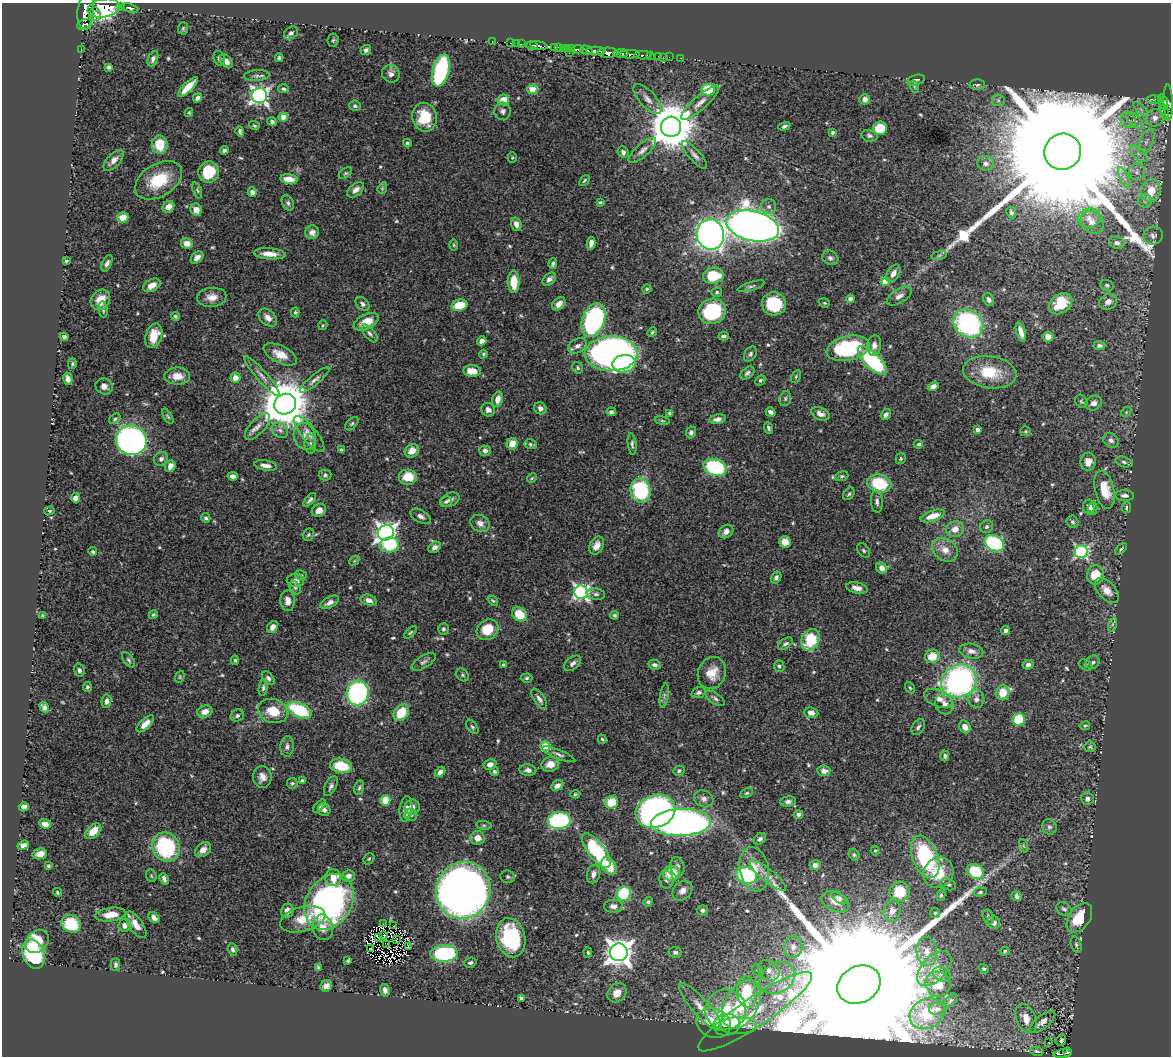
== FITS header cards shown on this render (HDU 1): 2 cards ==
NAXIS1  =                 1169
NAXIS2  =                 1054

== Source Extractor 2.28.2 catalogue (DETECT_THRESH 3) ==
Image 1169 x 1054 px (HDU 1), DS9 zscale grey, 1 PNG px = 1 image px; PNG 1173 x 1058 px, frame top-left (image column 1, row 1054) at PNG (2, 3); each listed source drawn as its Kron ellipse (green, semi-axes under 4 px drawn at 4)
Background 0.634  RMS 0.014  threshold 0.0432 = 3 sigma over >= 5 px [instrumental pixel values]
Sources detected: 581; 4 with non-positive FLUX_AUTO (blend fragments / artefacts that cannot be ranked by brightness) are neither listed nor drawn; of the other 577, the 500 brightest by FLUX_AUTO listed and drawn (77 fainter detections omitted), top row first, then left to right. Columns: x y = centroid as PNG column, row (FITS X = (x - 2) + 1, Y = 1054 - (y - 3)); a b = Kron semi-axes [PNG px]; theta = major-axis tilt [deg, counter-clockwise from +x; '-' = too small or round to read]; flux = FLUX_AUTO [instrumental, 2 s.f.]
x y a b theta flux
120 7 3 2 - 52
103 8 16 9 11 2300
130 8 8 4 -16 1.9
86 11 18 8 83 1800
95 14 7 5 -87 340
85 25 8 5 22 210
183 28 6 5 - 1.6
291 33 7 6 - 3.7
333 40 7 5 83 1.8
492 41 2 2 - 7.3
510 43 3 2 - 13
517 43 3 3 - 42
521 44 2 2 - 14
532 45 6 3 -6 49
539 46 9 3 -12 300
555 47 3 2 - 60
559 48 4 2 - 31
563 48 3 2 - 19
567 49 3 3 - 68
571 49 3 3 - 110
577 49 6 3 6 180
81 50 2 2 - 4.2
366 50 5 5 - 2.8
586 50 6 3 -16 110
596 51 9 3 -2 370
569 53 2 2 - 6.9
608 53 10 5 -1 890
621 53 8 3 2 240
630 54 10 4 1 500
643 55 8 3 2 100
650 55 3 3 - 53
659 56 3 3 - 40
663 57 2 2 - 7.8
669 57 2 2 - 11
219 58 7 5 -74 2.4
279 58 4 4 - 1.8
681 58 3 2 - 15
153 59 8 5 67 3.1
226 61 8 5 -51 5.4
109 67 4 4 - 2.4
441 71 16 8 75 110
391 74 9 8 - 5.2
257 76 12 5 4 3.3
916 80 9 5 16 2.8
977 85 8 5 2 2.3
188 87 13 4 45 19
915 87 6 4 -71 1.6
284 89 5 4 - 2.2
532 89 5 5 - 33
708 90 6 6 - 40
259 96 8 7 - 350
197 98 5 4 - 3.5
647 99 19 8 -48 7.2
865 99 5 5 - 5.3
1153 99 7 3 1 180
1158 99 3 3 - 93
503 100 6 5 - 16
998 100 6 6 - 2.4
1163 102 8 4 -70 200
1168 102 18 4 -88 370
700 103 25 6 41 9.4
355 106 6 5 - 1.9
1141 109 9 3 -45 2.4
503 111 8 8 - 3.3
1164 111 9 4 -72 140
189 112 4 3 - 1.3
283 117 4 4 - 11
425 117 14 12 -78 33
1155 118 9 8 - 7
1128 120 8 7 - 5.5
1135 121 11 5 -44 5.3
272 122 5 4 - 3.2
254 125 5 3 - 1.2
784 126 6 3 18 2.1
671 127 10 10 - 4500
880 128 7 6 - 31
240 131 5 3 - 2
833 132 4 3 - 2.5
869 136 8 6 -13 2.5
1146 142 14 6 67 6.5
407 143 4 3 - 1.7
160 145 9 7 -89 27
224 150 4 4 - 2.4
642 150 17 6 41 5.5
623 152 6 5 - 3.5
1063 152 18 18 - 110000
1139 154 11 5 -44 4.9
694 155 17 6 -48 4.8
512 158 5 4 - 1.3
114 160 13 6 47 5.9
986 163 8 7 - 5.9
209 172 10 10 - 44
1137 172 8 8 - 4.9
345 173 7 4 37 1.8
1124 177 11 4 -67 4.3
289 179 8 5 -9 15
159 180 26 16 32 39
584 180 6 3 49 1.4
382 188 6 4 70 1.3
197 190 8 4 -71 1.8
356 190 10 6 39 5
1151 191 11 9 72 18
252 192 4 4 - 5.7
1145 201 6 6 - 3
600 202 4 3 - 1.5
288 203 8 5 -63 2.5
769 206 7 7 - 3.9
168 207 6 5 - 7.8
196 210 6 5 - 8
1011 213 6 4 -65 2.4
123 217 6 5 - 14
1089 218 11 9 13 9.2
1092 222 12 10 -41 9.5
516 224 7 5 -71 6.4
753 226 27 14 -13 1100
312 232 7 6 - 4.4
710 234 15 13 -79 540
1153 236 10 9 - 3.8
187 243 6 5 - 9
591 243 6 4 78 5.9
1117 243 8 6 -15 3.6
454 245 6 4 -89 1.3
270 254 16 5 -4 11
939 255 8 4 9 1.6
197 257 7 5 42 5.8
830 258 8 7 - 3.3
66 261 4 3 - 1.7
107 263 9 5 64 3.4
553 264 5 3 - 2.3
893 273 10 6 59 5.8
713 276 10 8 9 32
549 279 8 5 42 3.9
514 282 11 6 -89 20
885 282 4 4 - 22
152 285 9 6 29 8.6
1107 285 7 5 -19 1.9
751 286 14 4 17 2.6
647 289 4 4 - 1.3
717 292 5 4 - 1.4
899 296 14 7 32 5.1
212 297 15 9 5 9.6
850 299 4 4 - 3.3
989 299 7 5 -67 2.9
100 300 11 9 55 16
1108 302 9 7 31 6.8
824 303 6 4 -21 1.4
363 304 8 5 -46 3.1
559 304 8 5 43 6.3
774 304 12 11 - 41
1061 304 12 9 37 25
459 305 8 6 13 23
103 310 8 4 -84 2
712 311 14 12 18 85
295 312 5 4 - 1.4
175 316 4 4 - 1.6
268 318 11 7 -44 7
593 320 17 11 70 190
366 322 13 7 26 16
968 324 16 13 -38 150
323 325 5 4 - 1.3
652 332 5 4 - 1.6
1021 332 10 4 -73 6.7
370 333 10 5 -51 2.9
154 336 13 8 71 17
724 336 5 3 - 2.2
64 337 4 4 - 3.3
1048 337 5 5 - 7.8
482 341 5 4 - 4.6
874 345 10 7 82 5.6
1099 345 6 4 -1 2.9
577 346 10 7 29 4.6
848 348 22 12 12 110
280 354 18 8 -26 12
483 354 4 4 - 1.4
611 354 26 17 1 580
750 354 8 6 57 2.6
872 361 19 8 -44 110
72 364 5 4 - 1.4
624 364 11 8 8 67
578 368 6 5 - 1.8
472 371 9 6 -5 11
990 372 27 16 -8 37
747 373 8 5 39 2.8
177 376 13 8 0 12
262 376 26 5 -49 7.2
796 377 7 4 64 1.5
235 378 5 5 - 9
68 379 6 4 -76 4.6
315 380 19 5 40 4.5
760 380 6 4 47 1.5
104 386 9 8 - 5.4
933 386 6 4 35 5.3
498 399 8 5 74 8.1
785 399 8 5 76 2.2
1081 401 7 5 -57 1.7
1093 403 9 7 27 5.9
285 404 11 10 - 4700
540 408 6 5 - 4.2
488 410 7 6 - 4.5
611 412 5 4 - 1.9
770 412 5 3 - 3.3
1126 412 6 4 46 1.4
670 413 4 4 - 2.6
820 414 9 6 -25 6.4
886 414 6 4 53 3.8
168 416 8 4 -59 1.5
115 419 6 4 36 1.7
717 419 8 4 10 4.2
662 421 8 3 -9 1.4
352 424 8 5 45 1.7
258 427 17 7 47 7.2
768 428 6 4 -68 2.1
280 430 9 7 -39 4.3
977 430 4 4 - 5.2
1026 431 5 5 - 1.4
691 432 6 5 - 2.8
309 434 22 7 -51 8.1
305 436 13 10 -71 9.1
131 440 16 14 -27 400
1111 440 8 6 -38 3.6
310 444 9 6 -88 3.3
512 444 6 5 - 13
530 444 6 5 - 1.8
632 444 11 4 -83 2.4
919 444 4 3 - 1.8
341 450 4 3 - 1.8
412 451 7 6 - 12
485 451 6 5 - 4
161 459 7 6 - 3.3
901 459 5 5 - 1.6
1088 462 9 8 - 8.2
1124 462 8 5 -17 2.3
170 466 6 5 - 6.1
266 466 11 5 -10 5.6
715 467 12 8 -18 85
325 475 6 5 - 2.2
233 476 5 4 - 4.4
842 476 7 4 20 1.7
408 477 9 8 - 19
532 478 5 4 - 1.3
879 483 12 9 -13 50
1104 490 19 9 -77 25
641 491 12 10 -75 94
849 494 7 5 54 1.7
1124 496 10 5 -4 3.2
76 498 4 4 - 7.5
310 500 8 4 48 2.6
450 500 9 6 25 3.7
446 501 6 5 - 1.9
877 501 11 6 -87 3.6
1089 506 7 6 - 5.6
1126 507 5 4 - 1.7
1092 509 6 5 - 3
319 510 7 6 - 7.1
50 511 5 4 - 1.3
421 516 11 6 -31 3.9
933 516 12 5 18 13
206 518 5 4 - 1.7
1073 522 6 6 - 2.2
480 523 10 8 -29 5.7
987 527 7 6 - 2.5
955 529 9 8 - 8.9
726 532 8 6 36 4.3
386 533 8 7 - 540
308 535 6 5 - 1.6
785 542 6 5 - 9.8
994 543 10 7 -27 110
389 545 9 7 6 51
597 546 9 6 62 7.1
435 547 7 5 30 3.9
1121 549 7 3 45 1.3
864 550 8 5 -52 1.9
945 550 14 10 -36 10
93 552 4 4 - 1.8
1081 552 6 6 - 180
354 561 6 4 45 1.4
882 568 6 5 - 6.1
301 575 6 4 -15 1.6
1095 575 9 8 - 24
776 578 6 5 - 2.5
295 581 8 6 -8 5.9
295 588 7 5 -62 1.8
857 588 11 5 -12 6.5
1107 590 15 8 -47 9.7
581 592 7 6 - 260
596 594 9 5 -7 2.7
369 600 8 5 -17 5.1
288 601 10 7 -88 7.1
493 601 6 4 -41 1.4
330 602 10 5 29 5.2
520 614 8 6 -35 26
43 615 3 3 - 1.2
153 615 5 4 - 1.4
614 615 4 4 - 1.9
1112 624 7 4 70 2
273 627 6 5 - 5.6
443 629 6 5 - 2.1
488 630 11 9 37 24
1005 630 4 4 - 3.5
410 632 8 4 41 1.4
810 640 11 8 65 41
785 644 8 4 33 2.7
971 651 12 7 -12 5.9
932 656 7 6 - 19
129 660 9 4 -53 2.1
235 660 4 4 - 1.5
424 662 13 6 32 3.7
1093 662 7 6 - 2.3
573 663 10 6 39 3.6
503 665 4 4 - 1.9
655 665 6 5 - 3.3
1028 665 5 4 - 3.5
1086 665 7 5 -28 1.7
779 666 6 5 - 1.8
79 670 6 5 - 2.7
712 673 16 13 67 15
463 675 7 5 -48 1.9
180 677 6 4 70 1.3
268 678 8 5 -52 2.4
527 678 6 4 3 1.8
959 681 18 16 29 260
87 687 5 4 - 2.1
263 688 8 4 81 2.1
910 688 6 4 -53 1.4
698 692 7 5 18 2.6
358 693 12 11 - 170
1003 693 7 6 - 20
664 696 12 4 81 2.4
715 698 11 5 -34 2.9
938 698 15 8 -21 8.9
539 699 12 5 -56 4.1
976 699 9 8 - 5.1
106 701 7 5 81 4.2
944 704 10 9 - 6.7
44 707 5 4 - 3
299 710 13 7 -26 62
205 711 8 6 16 8
273 711 15 12 -17 22
401 713 9 7 51 30
811 713 7 5 -7 5
237 715 7 6 - 2.3
1019 720 6 6 - 44
145 724 11 5 43 8.3
1085 726 5 3 - 1.4
472 727 8 5 -52 1.9
918 727 9 5 56 2.9
965 727 7 5 -57 7.2
602 739 5 3 - 1.5
287 746 10 7 84 3.8
545 746 5 5 - 50
1090 747 5 5 - 1.6
559 754 18 4 -22 3.6
945 756 5 4 - 2.3
490 764 6 5 - 5
550 764 9 7 17 9.2
341 766 11 7 -11 29
528 770 8 5 -7 3.6
495 771 4 4 - 2.3
679 771 5 4 - 1.9
824 771 7 5 -8 6.1
440 772 6 4 45 4.1
262 777 11 9 -88 6.6
302 781 4 3 - 2.1
292 783 5 5 - 1.5
331 786 11 5 64 3.3
557 786 6 4 30 5.1
359 788 7 5 78 2
747 793 7 4 26 1.4
575 794 5 4 - 1.4
704 799 10 8 -27 4.7
1087 799 6 6 - 4.1
385 800 5 5 - 19
788 801 8 5 5 3.4
612 802 6 6 - 34
319 806 8 4 48 2.2
24 807 5 4 - 4.6
412 807 8 7 - 5.9
406 809 13 6 83 8.6
324 810 6 6 - 3.8
655 811 20 16 20 380
798 814 5 4 - 2.8
411 815 6 6 - 2
559 821 11 8 7 140
681 822 30 13 2 540
45 824 6 4 -22 6.6
484 825 8 4 -8 1.6
1049 827 8 7 - 3.2
93 831 9 6 44 12
478 838 7 7 - 8.5
760 839 7 5 35 2.4
23 845 6 4 19 5.1
1024 846 7 4 -70 1.9
166 847 15 13 -60 94
203 850 9 6 38 6.2
596 850 20 8 -52 100
875 851 5 4 - 1.3
40 854 7 5 13 7.9
854 855 6 5 - 1.8
925 857 22 12 -68 94
369 859 6 5 - 1.3
815 865 5 5 - 4
48 866 3 3 - 1.6
609 866 9 6 -58 22
677 867 10 7 -80 4
754 869 22 14 -78 23
975 871 9 7 -26 42
671 873 8 7 - 23
939 873 16 14 53 29
593 874 9 6 77 4.3
747 875 10 8 -19 110
151 876 6 5 - 1.4
348 876 6 6 - 4.4
768 876 22 6 -39 7.3
508 877 7 6 - 2.7
333 878 8 8 - 10
164 879 6 3 -67 3.3
666 880 9 7 -80 3
948 884 8 5 -26 2
463 890 29 27 61 1200
683 891 11 8 43 6.3
57 892 4 4 - 1.5
900 892 10 10 - 30
980 892 7 4 8 1.8
624 893 7 7 - 50
941 895 6 4 80 1.9
1016 896 5 5 - 3
839 898 9 4 -37 2.5
329 902 29 22 59 270
648 902 5 4 - 1.5
835 902 15 9 -25 8.8
613 906 9 6 2 6
1064 909 8 6 -29 3.2
702 910 6 5 - 2.5
287 911 7 6 - 5.9
892 911 11 8 78 7.6
935 913 5 5 - 1.6
110 915 15 6 7 13
988 917 7 5 -68 2.3
154 918 6 4 -43 4.1
1079 918 16 10 55 33
303 919 23 12 15 18
994 923 6 6 - 5.3
71 924 10 8 -35 40
383 924 3 2 - 2.3
125 925 6 6 - 5
136 925 15 7 -55 11
394 926 3 2 - 3.3
323 927 13 10 -78 8.7
384 935 3 2 - 3.2
379 938 2 2 - 1.4
511 938 20 14 -77 91
396 940 3 2 - 1.5
37 941 13 10 47 18
387 944 2 2 - 1.4
1076 945 8 5 -73 2.4
408 947 3 2 - 7.5
793 947 11 9 85 8.2
371 948 4 2 - 2.4
233 949 6 4 -74 2.4
927 951 14 10 -82 11
1005 951 5 4 - 1.5
619 952 9 9 - 1100
675 952 6 5 - 2.8
444 953 14 8 2 110
588 953 5 4 - 1.4
33 954 15 10 -68 110
348 961 4 3 - 1.2
470 963 6 4 20 2.1
116 964 6 4 -89 2.3
318 967 4 3 - 1.6
934 968 21 12 46 19
984 969 5 4 - 1.8
757 970 6 5 - 1.6
769 970 11 9 -42 7.3
942 975 9 6 -26 4.7
777 978 19 14 34 23
938 984 13 12 - 21
859 985 22 18 29 120000
326 986 6 5 - 4.9
385 990 6 5 - 4.1
747 992 15 9 -86 47
617 993 10 8 42 11
521 998 3 3 - 1.7
950 1000 8 4 49 1.8
741 1004 26 16 60 56
700 1007 30 8 -48 14
938 1009 9 6 0 3.3
726 1010 20 20 - 49
755 1012 68 14 34 55
927 1014 18 14 27 31
1026 1018 15 9 -67 12
1042 1022 15 6 39 6.7
713 1023 18 14 -23 36
727 1025 13 11 14 35
738 1025 19 8 1 28
1061 1040 6 5 - 2.5
1048 1042 3 2 - 2.7
1037 1051 7 3 -10 1.9
1067 1052 4 3 - 43
1063 1054 9 3 6 70
At the frame edge (FLAGS 8, measured only in part): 2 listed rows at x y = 86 11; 1168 102
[77 fainter detections neither listed nor drawn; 4 non-positive-flux detections neither listed nor drawn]